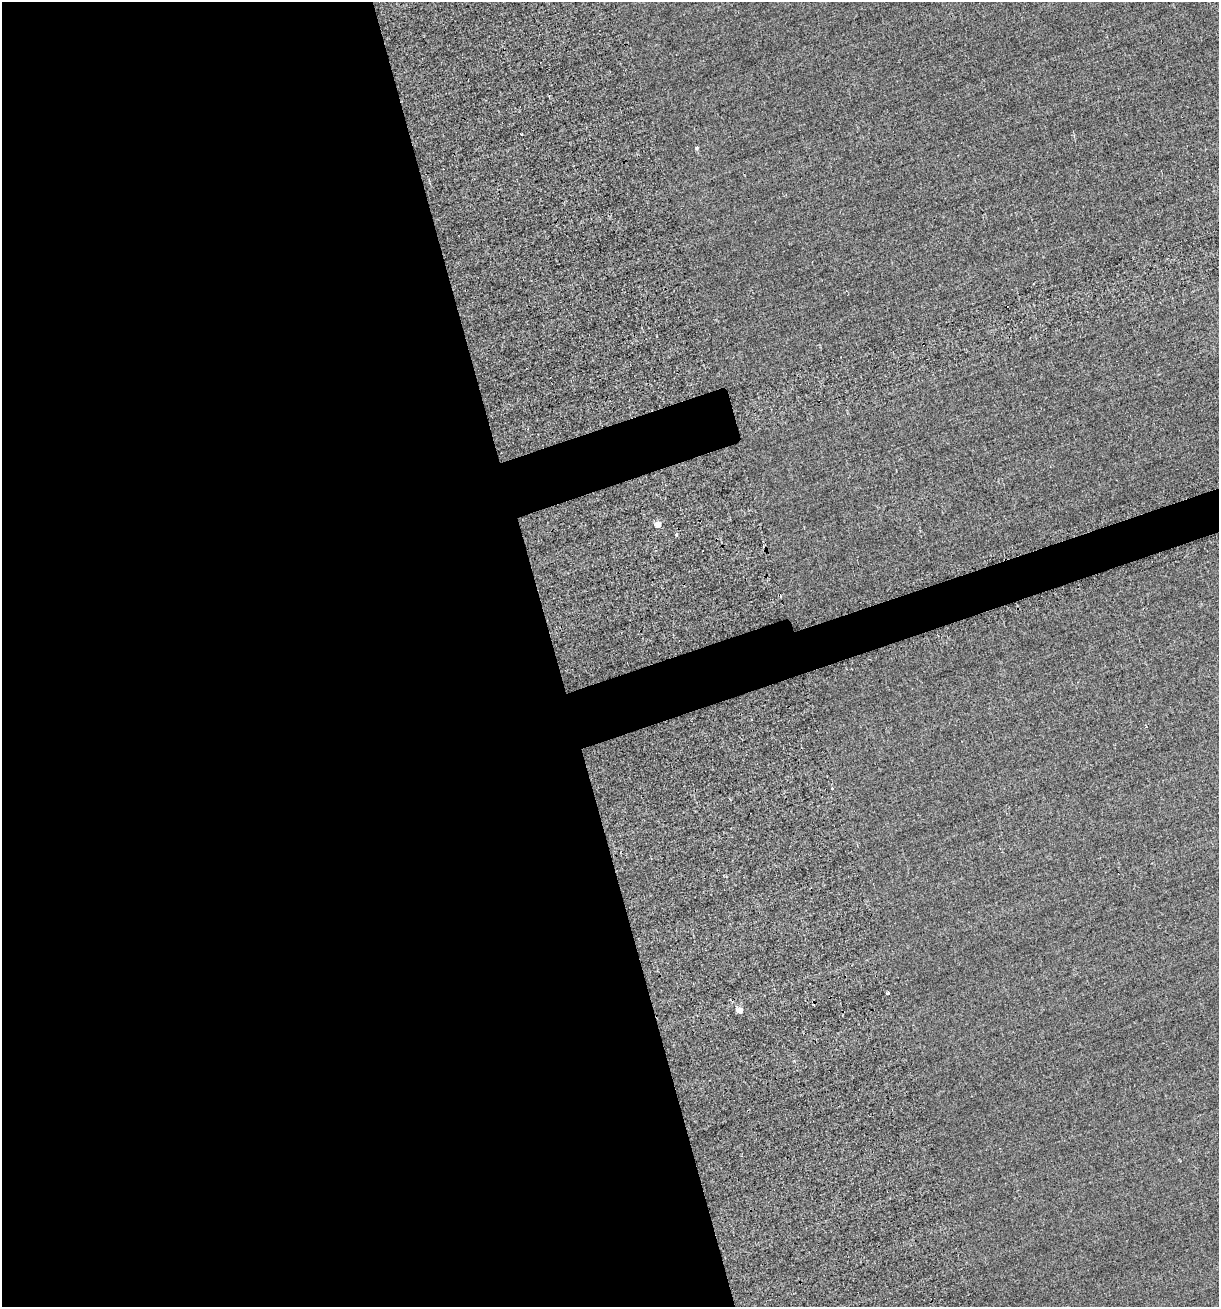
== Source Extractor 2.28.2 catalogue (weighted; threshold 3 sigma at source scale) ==
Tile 9 of 4 x 4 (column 1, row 3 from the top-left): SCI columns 213-1429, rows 1389-2693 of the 5577 x 5599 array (HDU 1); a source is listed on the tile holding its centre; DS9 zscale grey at full resolution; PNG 1221 x 1309 px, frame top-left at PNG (2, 2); no overlay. Shown black and unused: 48% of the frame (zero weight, under 2 of 3 exposures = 12% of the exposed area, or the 3 px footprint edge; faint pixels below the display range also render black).
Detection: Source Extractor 2.28.2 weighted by HDU 2 'WHT'; one run over the whole footprint, this tile lists its part. Background -0.476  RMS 3.4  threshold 15.3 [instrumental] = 3 sigma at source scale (4.5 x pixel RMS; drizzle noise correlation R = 1.50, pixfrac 1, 0.05/0.05 arcsec/px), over >= 5 px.
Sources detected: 7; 1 cosmic-ray / hot-pixel residue — not listed; the other 6 listed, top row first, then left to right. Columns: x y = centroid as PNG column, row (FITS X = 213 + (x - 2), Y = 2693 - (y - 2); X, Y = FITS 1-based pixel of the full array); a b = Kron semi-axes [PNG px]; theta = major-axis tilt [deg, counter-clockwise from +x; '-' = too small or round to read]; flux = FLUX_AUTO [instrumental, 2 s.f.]
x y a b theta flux
522 134 3 2 - 430
697 147 4 3 - 570
658 524 5 4 - 3500
676 534 4 3 - 650
888 993 3 3 - 1500
740 1010 5 4 - 3600